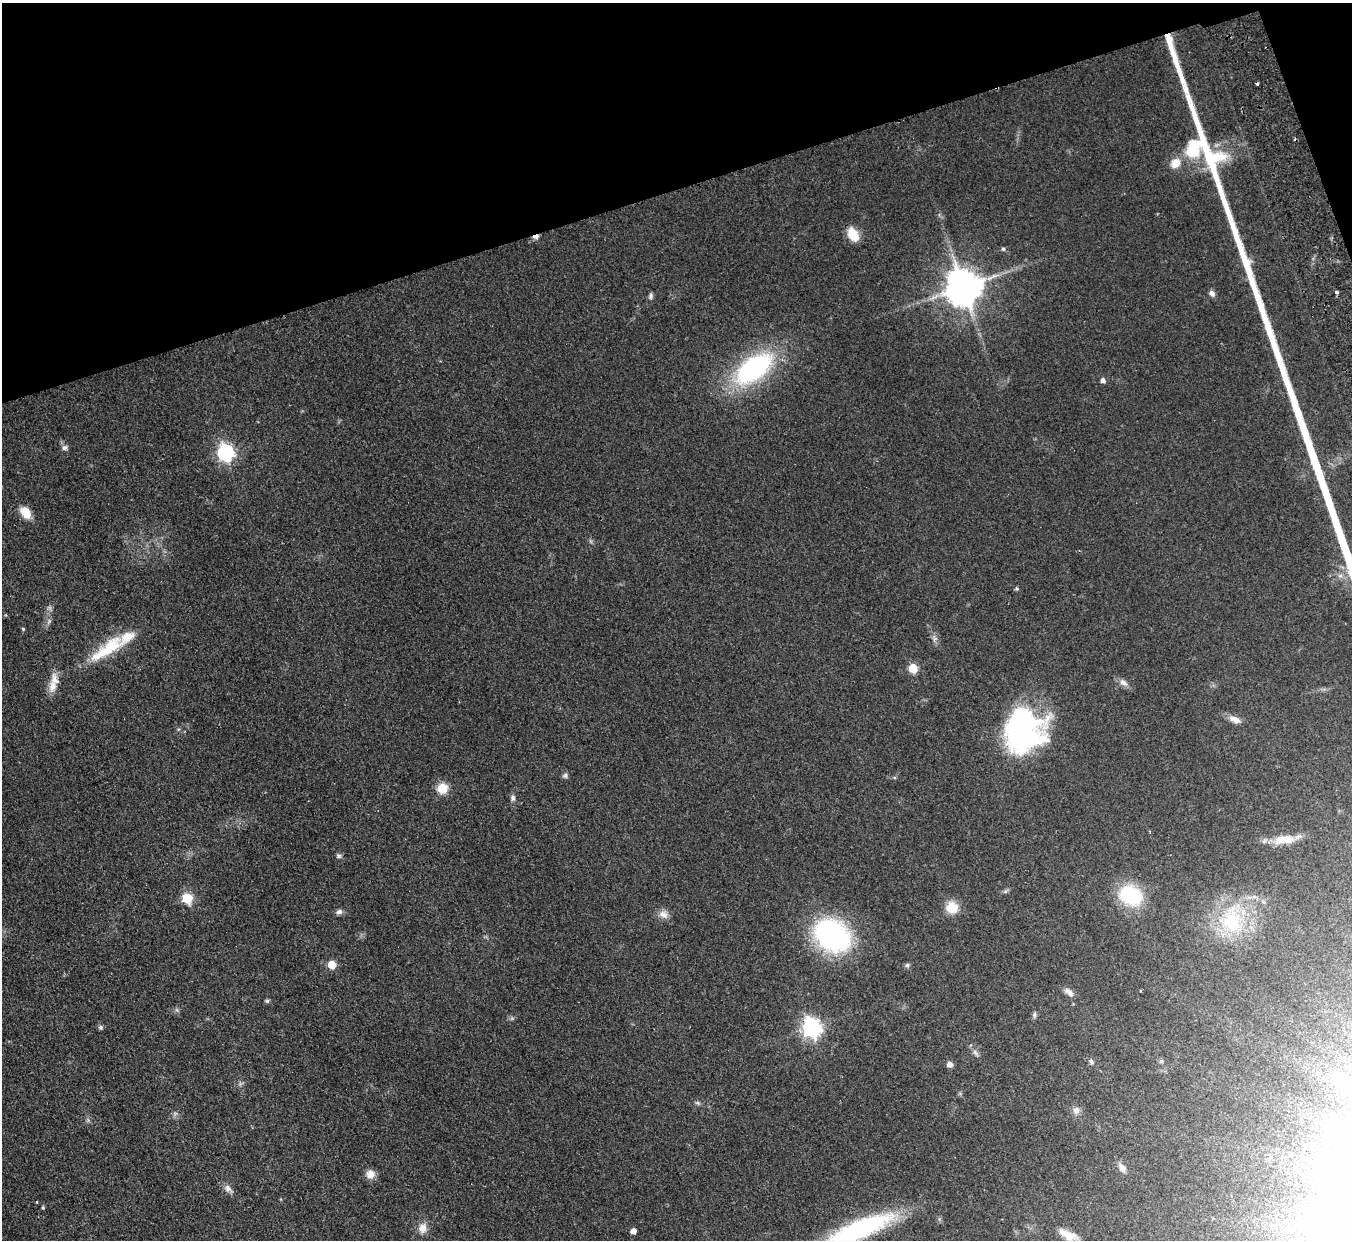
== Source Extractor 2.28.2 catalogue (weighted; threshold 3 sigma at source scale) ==
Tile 3 of 4 x 4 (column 3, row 1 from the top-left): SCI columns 2753-4102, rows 4014-5251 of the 5506 x 5424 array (HDU 1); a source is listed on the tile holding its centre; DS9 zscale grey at full resolution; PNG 1354 x 1242 px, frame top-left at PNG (2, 3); no overlay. Shown black and unused: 16% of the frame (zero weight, under 2 of 3 exposures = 3% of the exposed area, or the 3 px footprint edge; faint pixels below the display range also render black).
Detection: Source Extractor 2.28.2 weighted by HDU 2 'WHT'; one run over the whole footprint, this tile lists its part. Background 0.0678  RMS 0.0077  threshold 0.0345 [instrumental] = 3 sigma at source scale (4.5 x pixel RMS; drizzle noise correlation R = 1.50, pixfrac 1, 0.05/0.05 arcsec/px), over >= 5 px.
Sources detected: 68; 4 too faint to see at this stretch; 1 inside a brighter object's white glare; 1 cosmic-ray / hot-pixel residue — not listed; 4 inside a brighter listed object's ellipse — not listed separately; the other 58 listed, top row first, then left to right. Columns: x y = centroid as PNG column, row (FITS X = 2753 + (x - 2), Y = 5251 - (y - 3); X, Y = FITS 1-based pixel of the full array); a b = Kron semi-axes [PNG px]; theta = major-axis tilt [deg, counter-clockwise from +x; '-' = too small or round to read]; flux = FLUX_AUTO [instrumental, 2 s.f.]
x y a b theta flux
1175 163 14 12 59 9.4
853 234 15 10 -63 15
536 237 7 4 16 3.8
1003 249 5 5 - 1.4
964 287 10 10 - 2200
1336 292 4 3 - 2
1212 293 8 6 -53 2.9
651 296 8 6 72 1.9
754 368 38 20 37 130
1103 380 5 5 - 3.2
64 448 8 8 - 2.5
226 452 7 7 - 240
25 513 17 11 -53 9.7
1340 576 7 6 - 2.4
1017 589 4 4 - 1.3
49 621 9 5 57 2.1
23 629 4 4 - 0.91
107 649 55 15 36 36
913 668 5 5 - 34
1123 683 11 7 -39 4.1
53 686 18 11 78 8.4
1235 720 16 7 -22 6.2
1022 728 45 33 66 170
565 776 7 6 - 1.8
442 788 6 5 - 53
513 798 8 6 -82 2.3
1287 839 18 13 10 11
339 856 7 6 - 1.7
1005 891 7 5 30 1.5
1131 895 24 18 -26 53
187 898 6 6 - 51
952 907 13 12 - 15
339 912 8 7 - 2.7
663 914 13 11 -24 5.5
1232 920 42 34 -74 62
832 935 30 22 -35 170
332 965 5 5 - 24
907 965 7 5 -76 1.5
1069 993 16 7 -44 4.8
267 1001 6 5 - 1.3
1034 1015 8 5 87 1.7
101 1027 7 6 - 1.5
811 1028 7 7 - 390
975 1053 11 5 -52 2.6
1161 1061 5 5 - 1.2
1091 1062 7 6 - 1.9
950 1064 5 5 - 5.2
698 1103 7 5 -11 1.4
1076 1110 9 8 - 4.1
1122 1168 12 7 -52 5.1
370 1174 11 10 - 6.2
228 1189 14 9 -43 4.1
37 1202 3 2 - 0.6
43 1207 4 3 - 1
423 1228 13 11 80 7.1
860 1229 73 19 22 110
633 1231 5 4 - 6
1068 1235 26 11 -24 11
Overlapping masked pixels (flux is a lower limit): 1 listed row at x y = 536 237
Isophote crosses this tile's border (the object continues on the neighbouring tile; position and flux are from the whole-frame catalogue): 1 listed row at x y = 860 1229